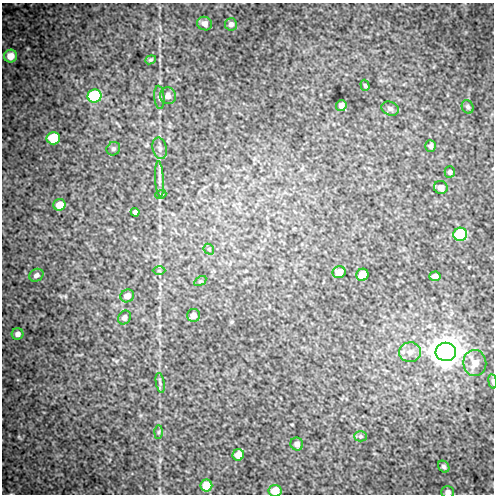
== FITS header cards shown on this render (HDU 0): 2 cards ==
NAXIS1  =                  492 / Axis length
NAXIS2  =                  492 / Axis length

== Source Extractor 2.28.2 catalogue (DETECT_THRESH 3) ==
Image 492 x 492 px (HDU 0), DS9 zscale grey, 1 PNG px = 1 image px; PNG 496 x 496 px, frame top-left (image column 1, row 492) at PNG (2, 3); each listed source drawn as its Kron ellipse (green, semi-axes under 4 px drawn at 4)
Background 77.6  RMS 1.6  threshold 4.85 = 3 sigma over >= 5 px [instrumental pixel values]
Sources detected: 46; all 46 listed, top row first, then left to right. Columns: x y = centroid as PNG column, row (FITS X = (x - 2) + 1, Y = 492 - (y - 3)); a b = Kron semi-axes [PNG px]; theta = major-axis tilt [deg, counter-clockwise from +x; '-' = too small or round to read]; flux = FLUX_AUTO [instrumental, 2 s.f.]
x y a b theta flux
205 24 7 6 - 540
231 24 6 6 - 390
10 56 6 6 - 1300
151 60 5 4 - 140
365 85 6 4 -72 160
95 96 7 6 - 8100
168 96 8 8 - 680
159 97 12 5 -85 320
341 105 6 5 - 460
468 107 7 5 -62 250
390 108 9 6 -23 340
53 138 7 6 - 3600
430 146 6 5 - 300
160 148 11 7 -77 480
113 149 7 6 - 230
450 172 5 5 - 200
159 179 18 4 -87 490
441 187 7 6 - 620
161 194 5 3 - 99
59 205 6 6 - 1400
135 212 4 4 - 300
460 234 7 6 - 8000
209 249 6 4 -48 150
159 271 6 4 -1 160
339 272 6 6 - 1300
36 275 7 6 - 340
362 275 6 6 - 1500
435 276 5 4 - 430
200 281 6 4 33 150
127 296 7 6 - 620
194 315 6 6 - 650
124 317 7 6 - 370
18 334 6 5 - 450
410 352 11 10 - 800
446 352 10 9 - 140000
475 363 13 11 -83 1300
493 381 7 3 -82 160
160 383 10 3 -80 230
158 432 6 4 88 180
360 436 6 5 - 200
297 444 6 6 - 400
238 455 6 5 - 990
444 467 6 5 - 300
206 486 6 6 - 2000
275 491 6 6 - 1500
448 492 6 5 - 430
At the frame edge (FLAGS 8, measured only in part): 3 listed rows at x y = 493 381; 275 491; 448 492